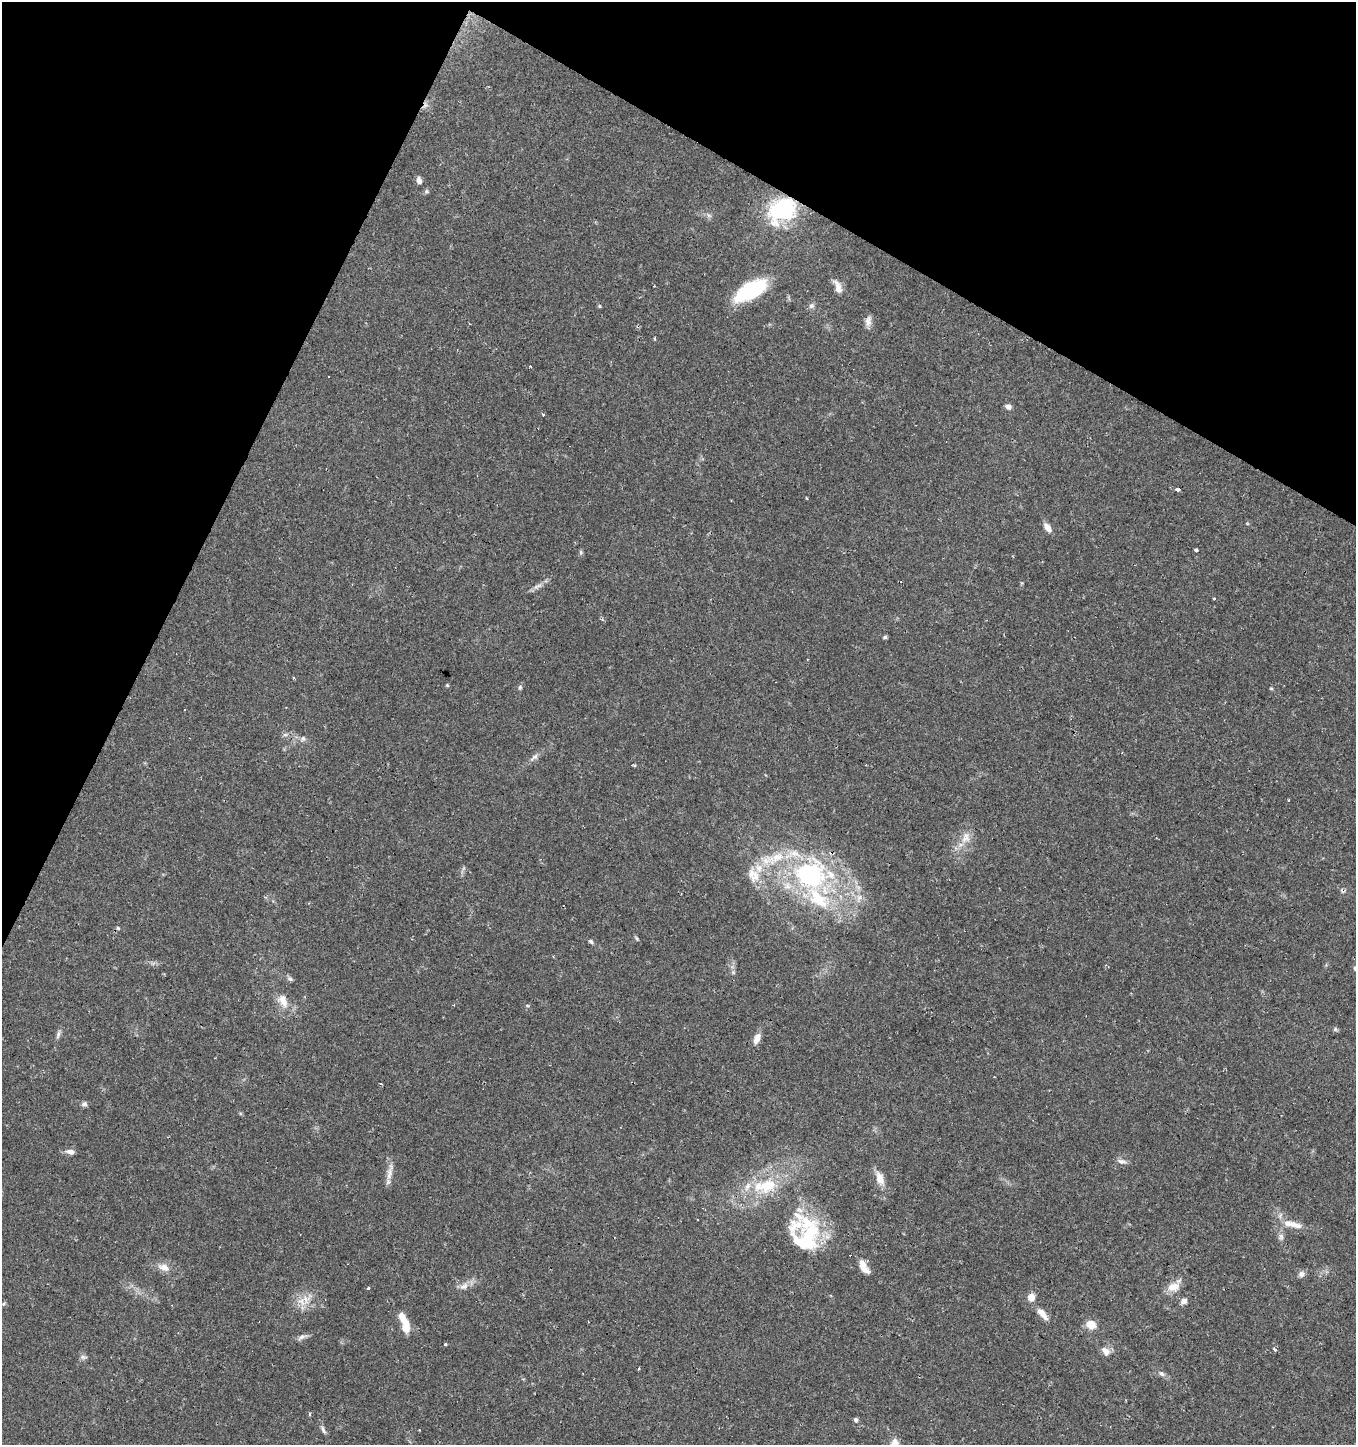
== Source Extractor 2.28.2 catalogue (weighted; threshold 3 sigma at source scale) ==
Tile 2 of 4 x 4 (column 2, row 1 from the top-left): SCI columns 1615-2968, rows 4331-5773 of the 5870 x 5777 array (HDU 1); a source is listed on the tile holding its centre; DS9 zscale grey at full resolution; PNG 1358 x 1447 px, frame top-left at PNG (2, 2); no overlay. Shown black and unused: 24% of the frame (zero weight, under 2 of 3 exposures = <1% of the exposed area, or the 3 px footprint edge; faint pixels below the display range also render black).
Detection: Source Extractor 2.28.2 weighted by HDU 2 'WHT'; one run over the whole footprint, this tile lists its part. Background 0.0673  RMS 0.0052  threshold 0.0236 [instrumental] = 3 sigma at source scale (4.5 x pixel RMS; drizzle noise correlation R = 1.50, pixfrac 1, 0.0396/0.0396 arcsec/px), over >= 5 px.
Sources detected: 88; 9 cosmic-ray / hot-pixel residue — not listed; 9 inside a brighter listed object's ellipse — not listed separately; the other 70 listed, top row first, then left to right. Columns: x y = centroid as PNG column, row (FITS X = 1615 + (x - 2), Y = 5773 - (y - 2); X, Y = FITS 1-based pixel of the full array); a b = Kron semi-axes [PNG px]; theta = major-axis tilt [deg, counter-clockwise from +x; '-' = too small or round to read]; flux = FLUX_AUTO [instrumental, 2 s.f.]
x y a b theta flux
419 180 10 6 -79 2.2
782 210 35 25 36 44
838 287 19 8 -69 4.5
750 291 38 16 30 31
599 306 5 4 - 0.61
811 306 8 6 31 1.5
868 321 15 7 83 3
654 338 4 3 - 0.73
329 376 3 3 - 2.5
1008 406 7 6 - 2.3
543 414 3 3 - 2.6
1178 489 6 4 -6 1.2
1048 528 13 6 -54 3.4
1196 550 4 3 - 5.4
581 552 6 5 - 0.85
1214 598 3 3 - 2.3
885 637 6 4 16 0.86
447 685 5 4 - 0.58
520 687 7 5 76 0.98
1271 688 5 3 - 0.5
285 735 7 4 0 1
303 738 7 6 - 1.3
535 756 9 6 29 1.7
966 838 17 12 77 6.2
777 857 23 12 34 12
810 875 38 29 0 81
755 877 19 10 54 6.7
118 928 5 4 - 0.62
637 938 7 3 -71 0.72
591 942 8 4 -28 1.1
1355 968 7 4 -63 0.83
733 972 6 4 -46 0.85
290 978 7 4 -21 1
283 1001 19 10 -70 6.5
1335 1029 6 5 - 0.88
58 1034 12 5 75 1.6
757 1038 12 7 64 4.2
381 1083 3 2 - 1.3
84 1104 7 6 - 1.4
70 1152 10 6 -12 2.8
1122 1161 13 7 -8 2.2
390 1172 26 7 79 4.1
880 1178 16 9 -69 5.9
767 1185 30 19 20 23
807 1223 42 26 -26 31
1295 1225 21 8 -17 5.4
1281 1237 10 6 -89 1.9
164 1267 16 9 -19 4.7
864 1267 18 8 -59 5.7
1301 1274 9 8 - 2
464 1286 13 9 29 3.6
1173 1287 18 11 12 5.7
368 1288 3 3 - 2.2
1031 1297 8 7 - 4.7
306 1299 13 12 - 6.4
1184 1301 8 6 37 2.3
1042 1314 20 7 -49 4.6
404 1323 24 8 -71 10
1091 1324 7 7 - 9.4
301 1337 12 5 39 1.8
445 1345 4 3 - 3.7
1275 1349 3 3 - 3.4
1105 1351 13 8 -47 3.5
83 1357 9 5 -4 1.3
639 1369 3 2 - 0.92
1161 1374 9 5 -35 1.5
310 1414 5 3 - 0.65
856 1420 6 5 - 1.2
323 1430 11 5 -66 1.6
894 1444 16 10 79 5.1
Overlapping masked pixels (flux is a lower limit): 1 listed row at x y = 782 210
Isophote crosses this tile's border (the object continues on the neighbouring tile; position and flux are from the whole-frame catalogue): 2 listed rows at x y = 1355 968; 894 1444